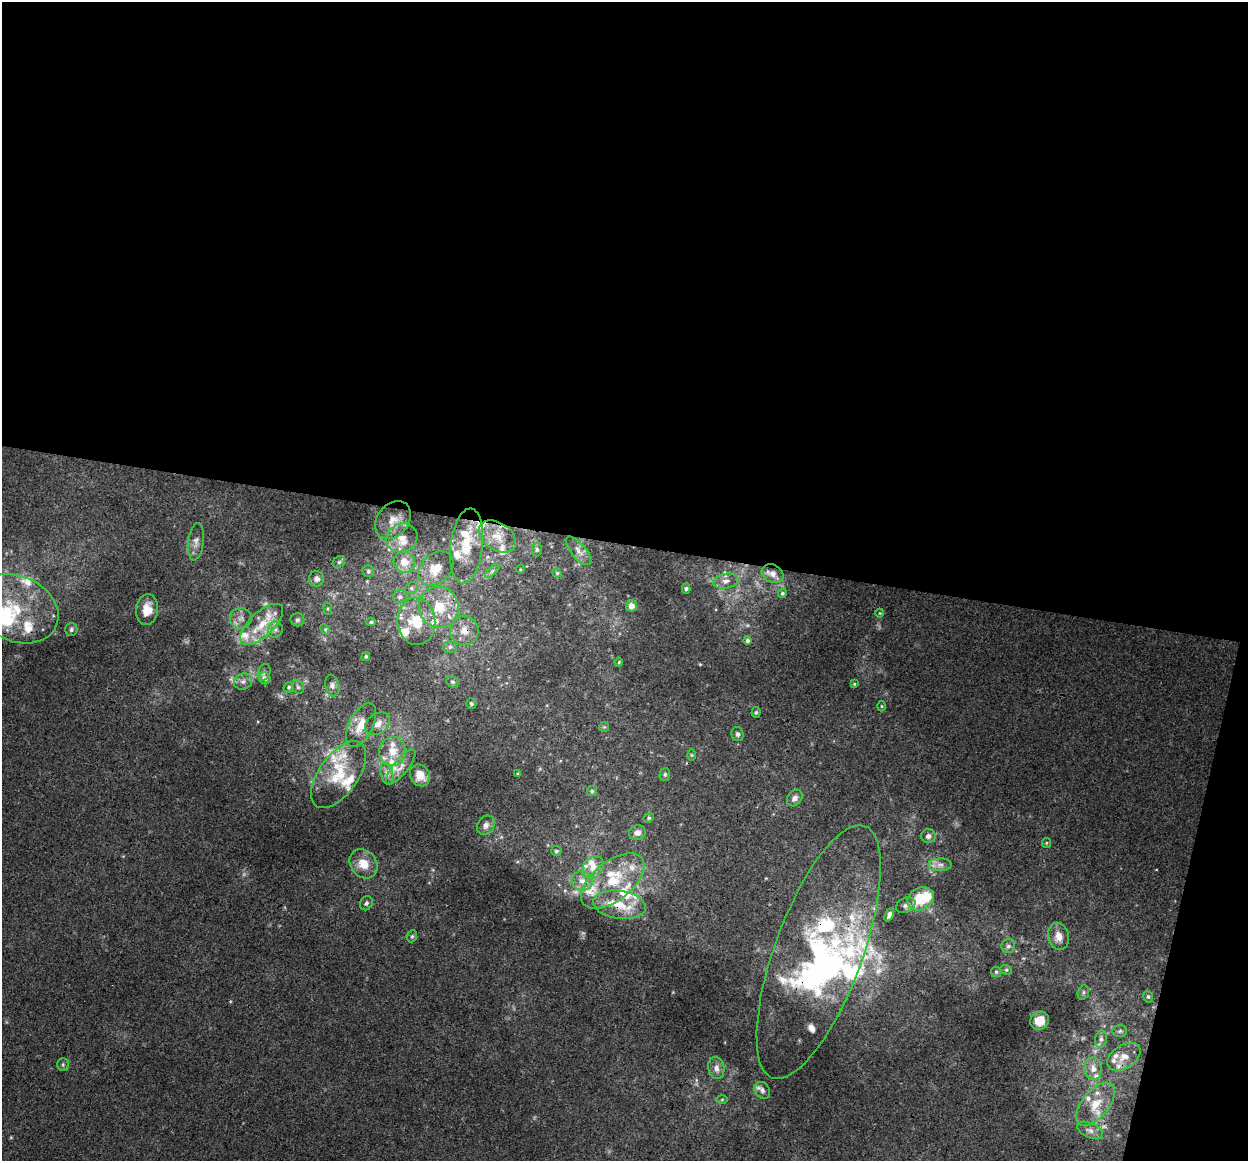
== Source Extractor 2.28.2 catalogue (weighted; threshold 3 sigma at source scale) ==
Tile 4 of 4 x 4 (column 4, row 1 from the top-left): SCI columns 3751-4996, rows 3758-4916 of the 5018 x 5256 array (HDU 1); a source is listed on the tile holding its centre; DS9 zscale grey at full resolution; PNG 1250 x 1163 px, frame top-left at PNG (2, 2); each listed source drawn as its Kron ellipse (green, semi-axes under 4 px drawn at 4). Shown black and unused: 49% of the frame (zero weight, under 3 of 4 exposures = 5% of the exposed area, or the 3 px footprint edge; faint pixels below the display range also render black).
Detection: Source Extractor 2.28.2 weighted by HDU 2 'WHT'; one run over the whole footprint, this tile lists its part. Background 0.00927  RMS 0.0038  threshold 0.0172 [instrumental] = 3 sigma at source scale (4.5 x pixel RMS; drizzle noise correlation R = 1.50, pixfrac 1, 0.0396/0.0396 arcsec/px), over >= 5 px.
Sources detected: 146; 2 too faint to see at this stretch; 3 inside a brighter object's white glare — neither listed nor drawn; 41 inside a brighter listed object's ellipse — not listed separately; the other 100 listed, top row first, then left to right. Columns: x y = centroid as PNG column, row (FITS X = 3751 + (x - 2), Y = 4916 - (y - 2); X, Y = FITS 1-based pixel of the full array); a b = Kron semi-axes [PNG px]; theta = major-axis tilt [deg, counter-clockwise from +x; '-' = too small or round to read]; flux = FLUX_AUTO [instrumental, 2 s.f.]
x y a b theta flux
393 520 21 15 50 6
497 536 20 13 -33 6.5
402 538 16 14 28 4.7
196 542 19 7 82 2.5
467 546 38 16 83 13
537 549 7 5 -89 0.72
578 551 17 7 -50 2.5
339 562 7 5 43 0.86
404 562 11 10 - 5.1
436 568 20 14 41 7.1
520 569 4 3 - 0.32
368 571 6 5 - 0.86
492 571 9 3 45 0.88
557 573 4 4 - 0.47
773 574 11 9 -28 2.1
317 579 7 7 - 2
726 581 13 7 10 2.3
411 588 7 5 22 0.85
686 589 5 4 - 0.64
782 593 4 4 - 0.55
400 597 7 6 - 1.1
631 606 6 5 - 2.8
439 607 20 20 - 13
328 608 6 3 -82 0.47
17 609 43 32 -25 29
147 610 15 11 83 5.2
880 613 4 4 - 0.38
241 618 11 10 - 2.5
297 620 7 6 - 0.88
416 621 23 19 -85 13
371 622 4 3 - 0.58
262 624 27 12 43 11
71 629 6 6 - 0.79
325 629 6 4 -45 0.52
275 630 8 7 - 1.6
464 630 15 14 - 4.9
747 640 4 4 - 0.88
450 647 7 6 - 1
366 656 4 3 - 0.67
619 662 4 4 - 0.47
264 672 9 6 68 1
264 678 6 5 - 1.7
243 682 9 8 - 1.9
452 682 6 5 - 0.68
854 684 4 3 - 0.34
332 685 11 7 -79 1.4
289 687 5 5 - 0.61
298 687 7 5 -63 0.78
471 704 5 5 - 0.65
882 706 5 3 - 0.42
756 712 5 4 - 0.6
378 724 13 10 36 3.3
361 725 24 12 63 6.9
604 727 5 5 - 0.5
737 734 7 6 - 0.84
393 751 15 13 87 6
692 755 6 4 -89 0.45
401 767 21 7 51 3.6
387 774 11 6 -76 1.7
518 774 4 3 - 0.4
665 774 7 5 76 0.76
339 775 39 19 54 15
420 775 11 9 -57 3.5
592 791 5 5 - 0.59
795 798 9 7 52 1.8
649 818 5 4 - 0.54
486 825 10 8 56 2
637 833 8 7 - 2.2
928 836 7 7 - 1.6
1046 843 5 4 - 0.45
556 851 5 5 - 0.74
363 864 16 13 -51 6.5
940 865 11 6 0 1.9
593 867 12 9 53 3.6
582 881 10 9 - 3.1
613 881 37 19 39 18
921 899 14 11 30 12
366 903 7 6 - 1
619 905 26 14 -8 9.4
906 905 10 7 28 1.5
889 915 7 4 65 1.2
412 936 6 4 67 0.6
1059 936 14 10 -75 4
1008 946 7 6 - 1.2
819 952 134 44 70 110
1006 970 6 4 -20 0.58
996 972 5 5 - 0.56
1083 992 7 5 71 0.74
1148 997 6 4 -74 0.63
1039 1021 10 9 - 4
1120 1031 7 6 - 0.84
1101 1039 8 6 81 1.3
1124 1057 18 11 33 5
63 1065 6 5 - 0.7
716 1068 11 8 -79 2.3
1093 1069 11 8 -88 3.2
762 1090 9 7 -57 1.5
722 1100 6 4 2 0.45
1095 1104 25 13 50 8.6
1090 1130 14 7 -23 2.1
Overlapping masked pixels (flux is a lower limit): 4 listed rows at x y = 464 630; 619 905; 819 952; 1095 1104